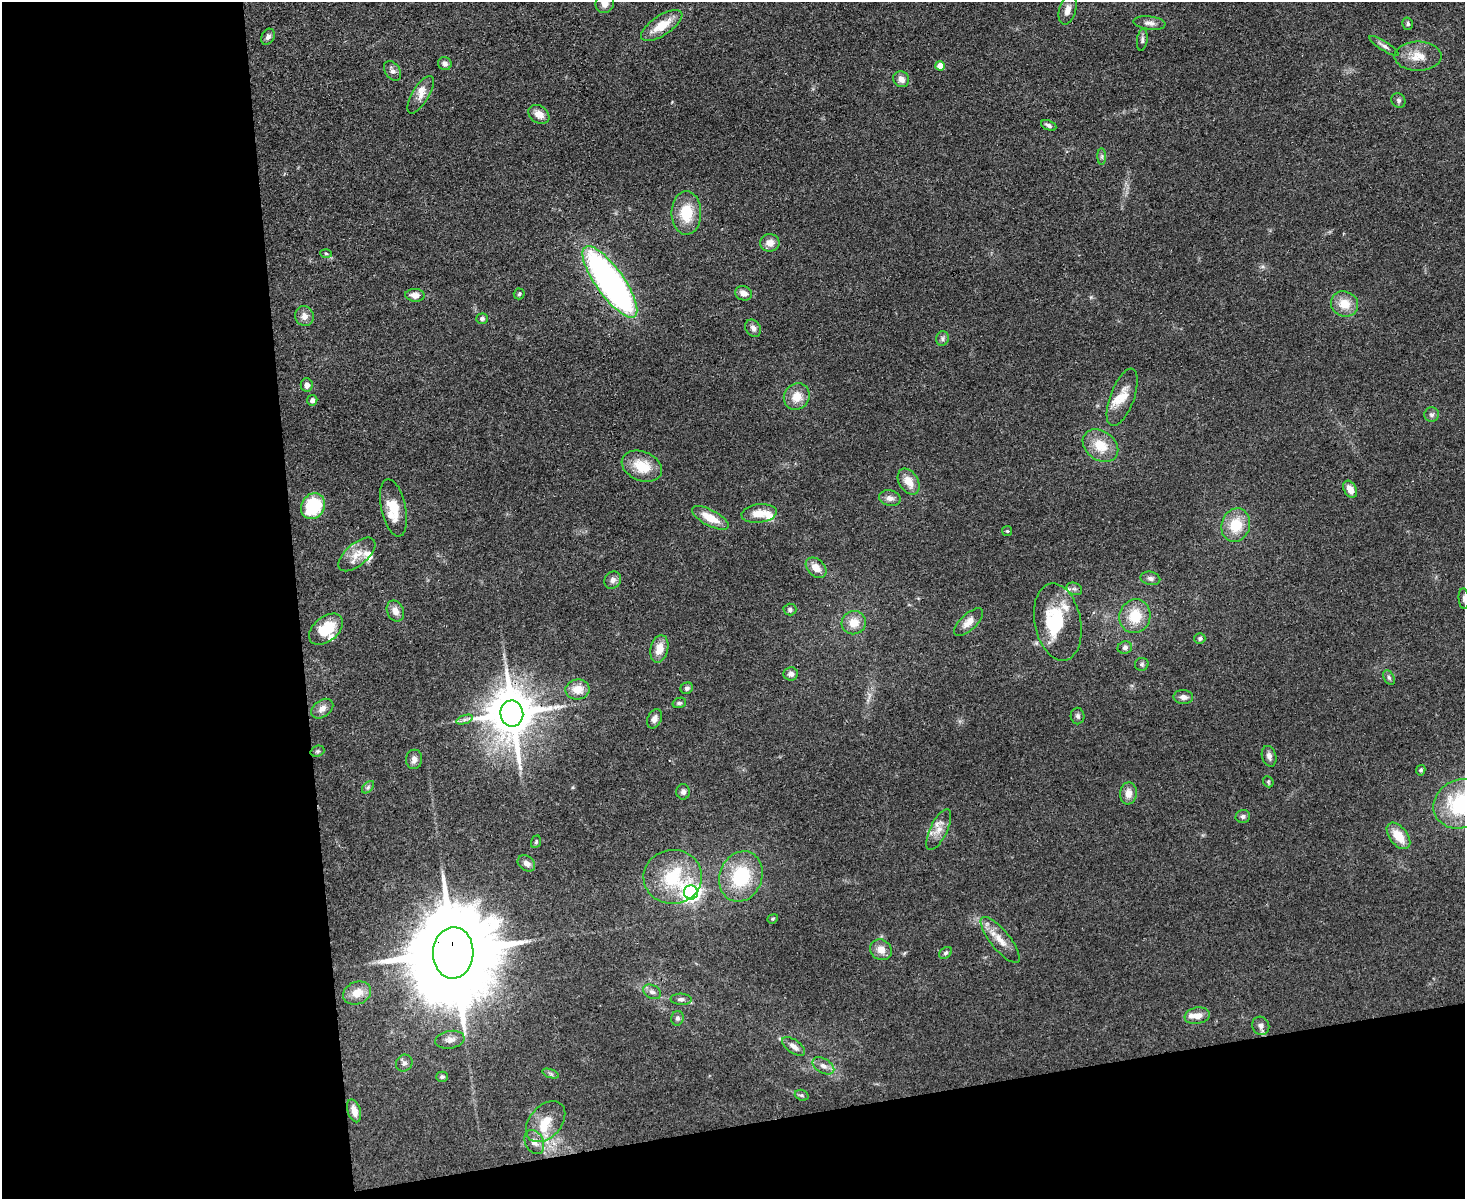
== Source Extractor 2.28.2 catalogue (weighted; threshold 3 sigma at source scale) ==
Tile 10 of 3 x 4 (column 1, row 4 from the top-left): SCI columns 248-1710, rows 1-1197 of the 4769 x 4789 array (HDU 1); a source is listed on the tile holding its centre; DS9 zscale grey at full resolution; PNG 1467 x 1201 px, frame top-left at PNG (2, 2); each listed source drawn as its Kron ellipse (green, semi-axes under 4 px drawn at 4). Shown black and unused: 27% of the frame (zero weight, under 3 of 4 exposures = <1% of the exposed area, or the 3 px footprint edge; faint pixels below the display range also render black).
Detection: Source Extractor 2.28.2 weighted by HDU 2 'WHT'; one run over the whole footprint, this tile lists its part. Background 0.0657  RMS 0.0059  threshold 0.0265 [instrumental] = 3 sigma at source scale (4.5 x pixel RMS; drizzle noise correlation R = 1.50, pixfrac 1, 0.05/0.05 arcsec/px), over >= 5 px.
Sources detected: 123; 1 inside a brighter object's white glare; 1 long thin detection or spike segment (spike, bleed or trail) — neither listed nor drawn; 9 inside a brighter listed object's ellipse — not listed separately; the other 112 listed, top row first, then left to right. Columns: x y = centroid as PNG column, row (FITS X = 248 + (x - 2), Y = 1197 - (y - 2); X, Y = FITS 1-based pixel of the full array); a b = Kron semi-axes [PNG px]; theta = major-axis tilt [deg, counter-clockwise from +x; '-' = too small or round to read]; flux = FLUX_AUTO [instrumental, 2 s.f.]
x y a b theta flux
605 3 10 9 - 4.7
1067 10 15 8 75 4.4
1149 23 16 6 -7 3.2
1408 24 6 5 - 1.2
662 25 24 10 33 12
268 37 8 6 62 2
1142 40 11 5 82 1.6
1384 46 17 4 -31 2.3
1418 56 23 14 1 9.9
445 64 7 6 - 2.3
940 66 5 4 - 9.5
393 71 11 7 -55 2.4
901 79 8 7 - 3.7
421 95 21 8 59 5.3
1398 100 8 6 -49 1.5
539 114 11 8 -33 5.4
1049 125 8 4 -23 1.7
1102 156 8 4 90 1.2
686 213 22 15 -90 17
770 243 10 9 - 4.6
326 253 6 4 -3 0.78
610 282 43 14 -54 220
743 293 8 7 - 4
519 294 5 5 - 0.94
415 295 9 6 -2 4.8
1345 304 14 12 -27 9.8
304 316 10 9 - 4
482 319 6 5 - 1.4
753 328 9 7 -55 2.4
942 338 7 6 - 1.4
307 385 6 6 - 2.8
797 397 14 12 54 8.5
1122 397 30 12 69 9.8
312 400 5 5 - 1.9
1432 415 7 7 - 1.8
1100 446 19 14 -37 13
642 466 21 14 -22 15
909 482 14 9 -58 7.8
1350 489 9 6 -59 5.4
890 498 11 7 -12 3.1
313 506 13 11 61 31
393 508 29 12 -78 13
759 513 17 9 7 8.3
710 518 20 8 -28 11
1236 525 17 14 75 16
1007 531 5 5 - 0.76
357 554 22 11 41 8.4
816 568 12 8 -43 6.5
1150 578 10 6 -12 2
613 580 9 8 - 2.6
1074 589 8 6 -20 1.7
1464 599 10 5 -86 1.6
790 610 6 6 - 1.4
395 611 11 8 -66 4.3
1135 616 17 15 74 15
969 622 18 8 44 5.7
1058 622 39 23 -79 30
854 623 12 11 - 8
326 629 19 12 39 18
1200 639 5 5 - 1.2
1125 648 7 6 - 1.7
659 649 14 8 75 7.1
1142 664 7 6 - 1.3
791 674 7 6 - 2.5
1389 678 8 5 -62 1.3
687 688 6 5 - 1.4
578 689 12 10 8 7.4
1183 697 10 7 -5 2.7
679 703 7 5 14 1.1
322 709 12 8 36 3.8
512 713 13 11 -82 2700
1078 716 8 7 - 1.6
654 719 10 7 66 2.7
464 720 9 4 19 1.6
317 751 7 5 20 1.1
1269 756 10 7 -73 2.5
414 759 9 8 - 3
1421 770 5 4 - 1.1
1268 782 6 5 - 0.86
368 787 7 4 46 1.2
683 792 8 7 - 2
1128 793 11 8 84 4.9
1460 804 28 24 26 46
1243 816 7 6 - 1.6
939 830 22 8 64 6.3
1398 836 15 9 -52 11
536 842 6 4 68 0.87
526 863 9 7 -37 2.9
741 876 26 21 69 33
673 877 29 27 4 32
691 892 7 7 - 270
773 919 5 4 - 0.74
1000 940 28 9 -51 8.3
881 950 11 10 - 5.5
453 953 26 20 87 13000
946 953 7 5 40 1.2
652 992 9 6 -26 2.4
357 993 14 11 22 7.1
681 999 10 5 -2 1.7
1197 1016 13 8 10 5.3
677 1018 7 6 - 1.6
1261 1026 9 8 - 2.7
450 1040 15 8 9 3.8
793 1046 13 6 -35 3.4
404 1063 9 8 - 2
823 1066 12 7 -30 3.2
551 1074 9 4 -19 1.1
442 1077 6 5 - 1.1
802 1095 7 5 -19 1
354 1111 12 6 -73 5.1
546 1122 23 16 48 12
534 1142 12 9 -64 4.1
Overlapping masked pixels (flux is a lower limit): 3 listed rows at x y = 610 282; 512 713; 453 953
Isophote crosses this tile's border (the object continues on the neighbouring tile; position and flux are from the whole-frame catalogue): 3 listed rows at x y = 605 3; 1464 599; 1460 804